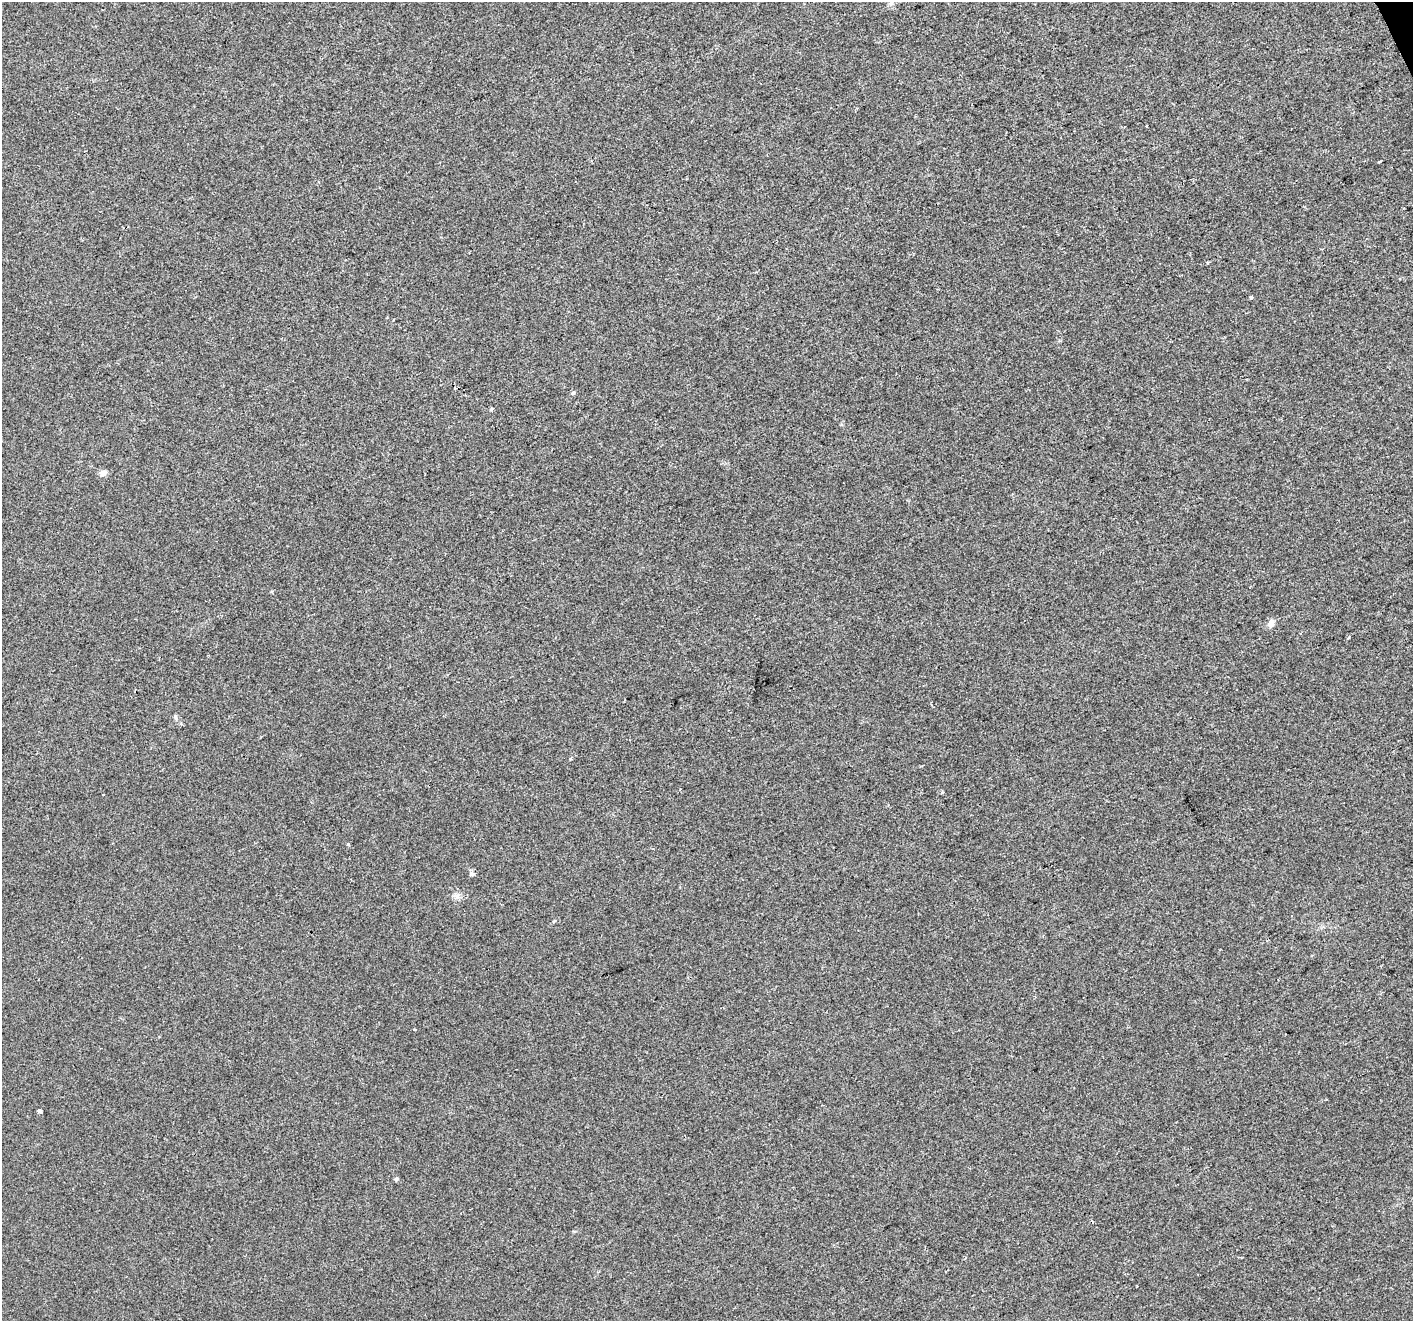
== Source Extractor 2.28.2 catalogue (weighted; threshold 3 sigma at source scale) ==
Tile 10 of 4 x 4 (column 2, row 3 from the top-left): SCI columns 1414-2824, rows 1464-2782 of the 5647 x 5507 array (HDU 1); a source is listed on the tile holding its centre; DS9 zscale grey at full resolution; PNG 1415 x 1323 px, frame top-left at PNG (2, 2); no overlay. Shown black and unused: <1% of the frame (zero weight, under 2 of 3 exposures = <1% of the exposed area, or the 3 px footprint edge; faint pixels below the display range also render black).
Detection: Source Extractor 2.28.2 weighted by HDU 2 'WHT'; one run over the whole footprint, this tile lists its part. Background 0.00657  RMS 0.0046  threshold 0.0208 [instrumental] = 3 sigma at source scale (4.5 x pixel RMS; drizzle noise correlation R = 1.50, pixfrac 1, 0.0396/0.0396 arcsec/px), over >= 5 px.
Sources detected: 16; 2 cosmic-ray / hot-pixel residue — not listed; the other 14 listed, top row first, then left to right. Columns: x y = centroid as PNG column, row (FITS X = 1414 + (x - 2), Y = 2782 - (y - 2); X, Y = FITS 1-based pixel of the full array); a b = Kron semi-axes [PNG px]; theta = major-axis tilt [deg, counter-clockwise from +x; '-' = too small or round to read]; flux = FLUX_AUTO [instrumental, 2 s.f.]
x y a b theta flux
1146 126 2 2 - 0.44
1380 161 3 2 - 0.46
1207 263 4 3 - 0.66
1251 297 3 3 - 7.7
573 393 5 5 - 0.84
492 409 4 3 - 0.97
103 473 6 6 - 3.1
1271 624 9 7 68 2.7
348 844 4 3 - 0.55
471 874 7 5 22 0.91
457 896 8 6 44 1.6
554 921 6 4 44 0.5
40 1111 5 3 - 0.93
396 1179 5 5 - 0.87
Unlisted compact peaks at least as high as the median listed source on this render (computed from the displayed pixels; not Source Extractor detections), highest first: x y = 1349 637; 942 792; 570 759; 175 716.